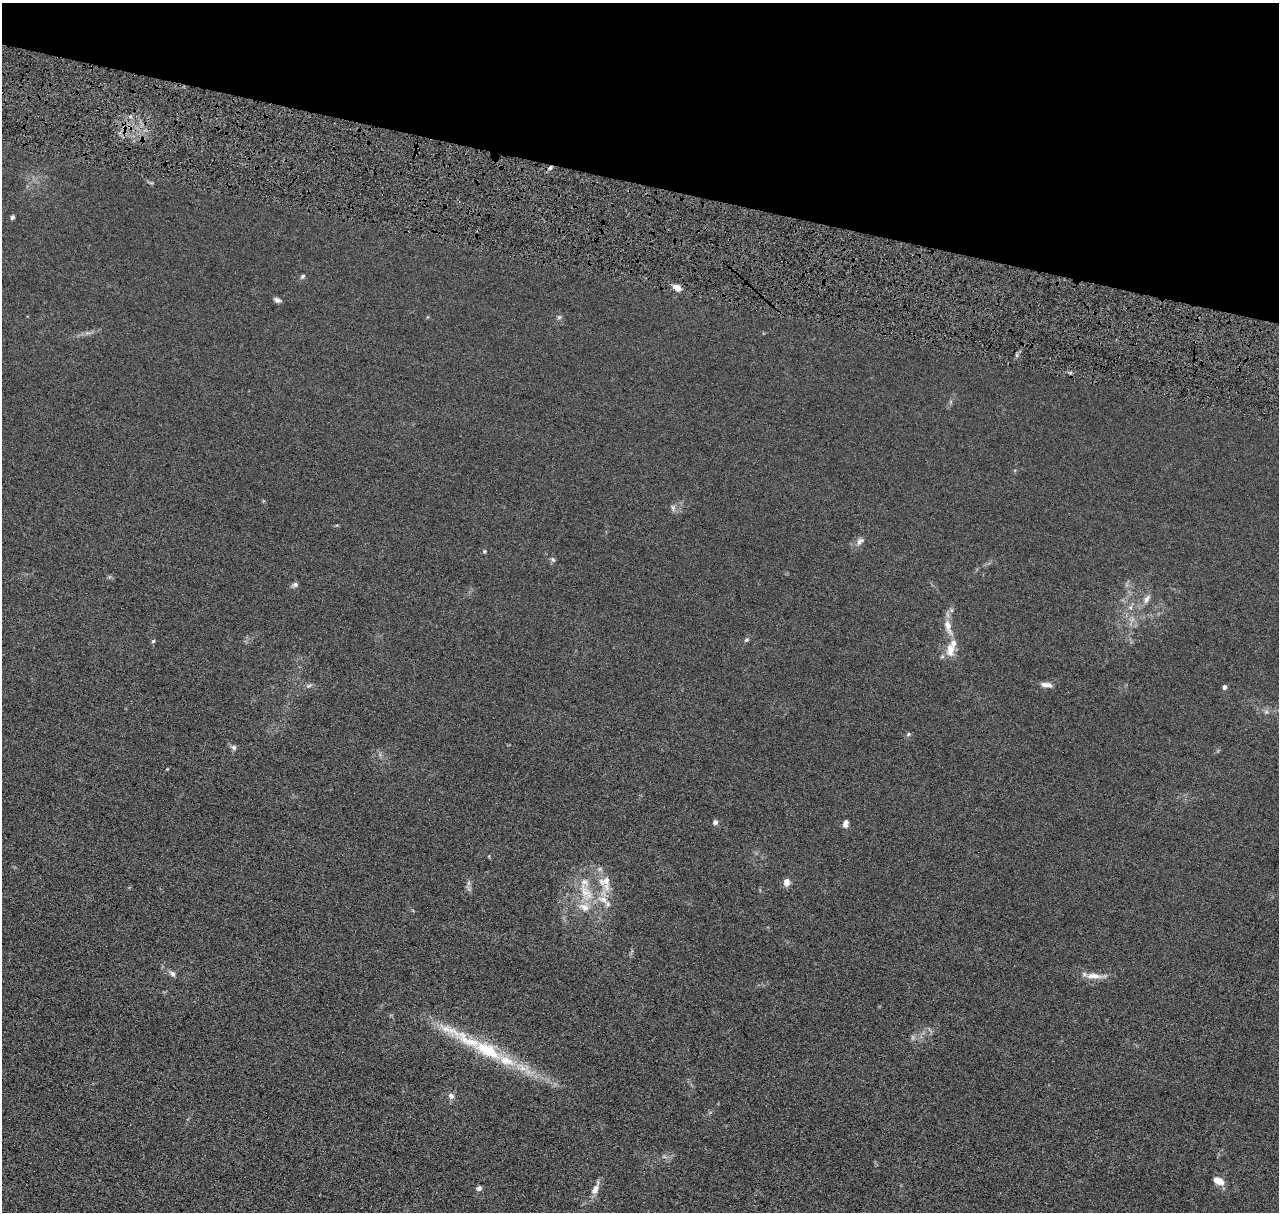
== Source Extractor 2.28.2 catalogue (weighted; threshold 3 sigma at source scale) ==
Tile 2 of 4 x 4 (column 2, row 1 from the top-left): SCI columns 1294-2570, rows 3880-5089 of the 5140 x 5218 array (HDU 1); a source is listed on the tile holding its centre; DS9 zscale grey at full resolution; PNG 1281 x 1214 px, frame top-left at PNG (2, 3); no overlay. Shown black and unused: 15% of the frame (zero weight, under 4 of 8 exposures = <1% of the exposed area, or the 3 px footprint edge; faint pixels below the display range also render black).
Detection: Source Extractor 2.28.2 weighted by HDU 2 'WHT'; one run over the whole footprint, this tile lists its part. Background 0.0119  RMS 0.0042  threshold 0.0172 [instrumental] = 3 sigma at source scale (4.09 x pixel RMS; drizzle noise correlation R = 1.36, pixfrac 0.8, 0.05/0.05 arcsec/px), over >= 5 px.
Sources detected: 42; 1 too faint to see at this stretch — not listed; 7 inside a brighter listed object's ellipse — not listed separately; the other 34 listed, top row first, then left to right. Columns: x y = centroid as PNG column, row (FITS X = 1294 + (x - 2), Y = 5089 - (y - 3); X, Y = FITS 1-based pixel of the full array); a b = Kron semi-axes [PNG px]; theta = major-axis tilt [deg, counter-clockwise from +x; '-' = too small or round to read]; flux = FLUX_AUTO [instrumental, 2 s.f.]
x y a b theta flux
550 168 6 4 44 0.87
12 217 5 4 - 0.77
302 276 8 5 45 0.72
677 288 9 6 -28 3
277 300 8 5 -23 1.2
559 317 6 5 - 0.64
673 507 8 6 -70 1
860 541 12 7 36 1.7
484 551 4 4 - 0.41
553 559 7 5 -68 0.74
295 584 7 6 - 0.99
1147 599 12 7 57 1.9
948 626 20 8 -73 3.8
747 640 7 5 40 0.65
153 641 5 4 - 0.54
950 649 19 11 86 4.9
309 685 7 4 20 0.69
1046 685 15 6 -6 2
1224 687 5 4 - 1.3
909 734 5 5 - 0.5
234 747 7 6 - 1
715 822 6 5 - 1.2
845 823 8 6 78 1.6
605 881 19 13 12 5.4
786 882 9 7 -85 2
586 892 30 13 -61 9.5
603 899 14 9 -23 3.6
172 973 9 6 -39 1.2
1094 976 21 7 -4 3.8
487 1050 45 18 -29 20
451 1096 8 7 - 1.3
1219 1181 12 7 -23 3.8
479 1188 6 5 - 1.1
595 1189 15 8 64 2.8